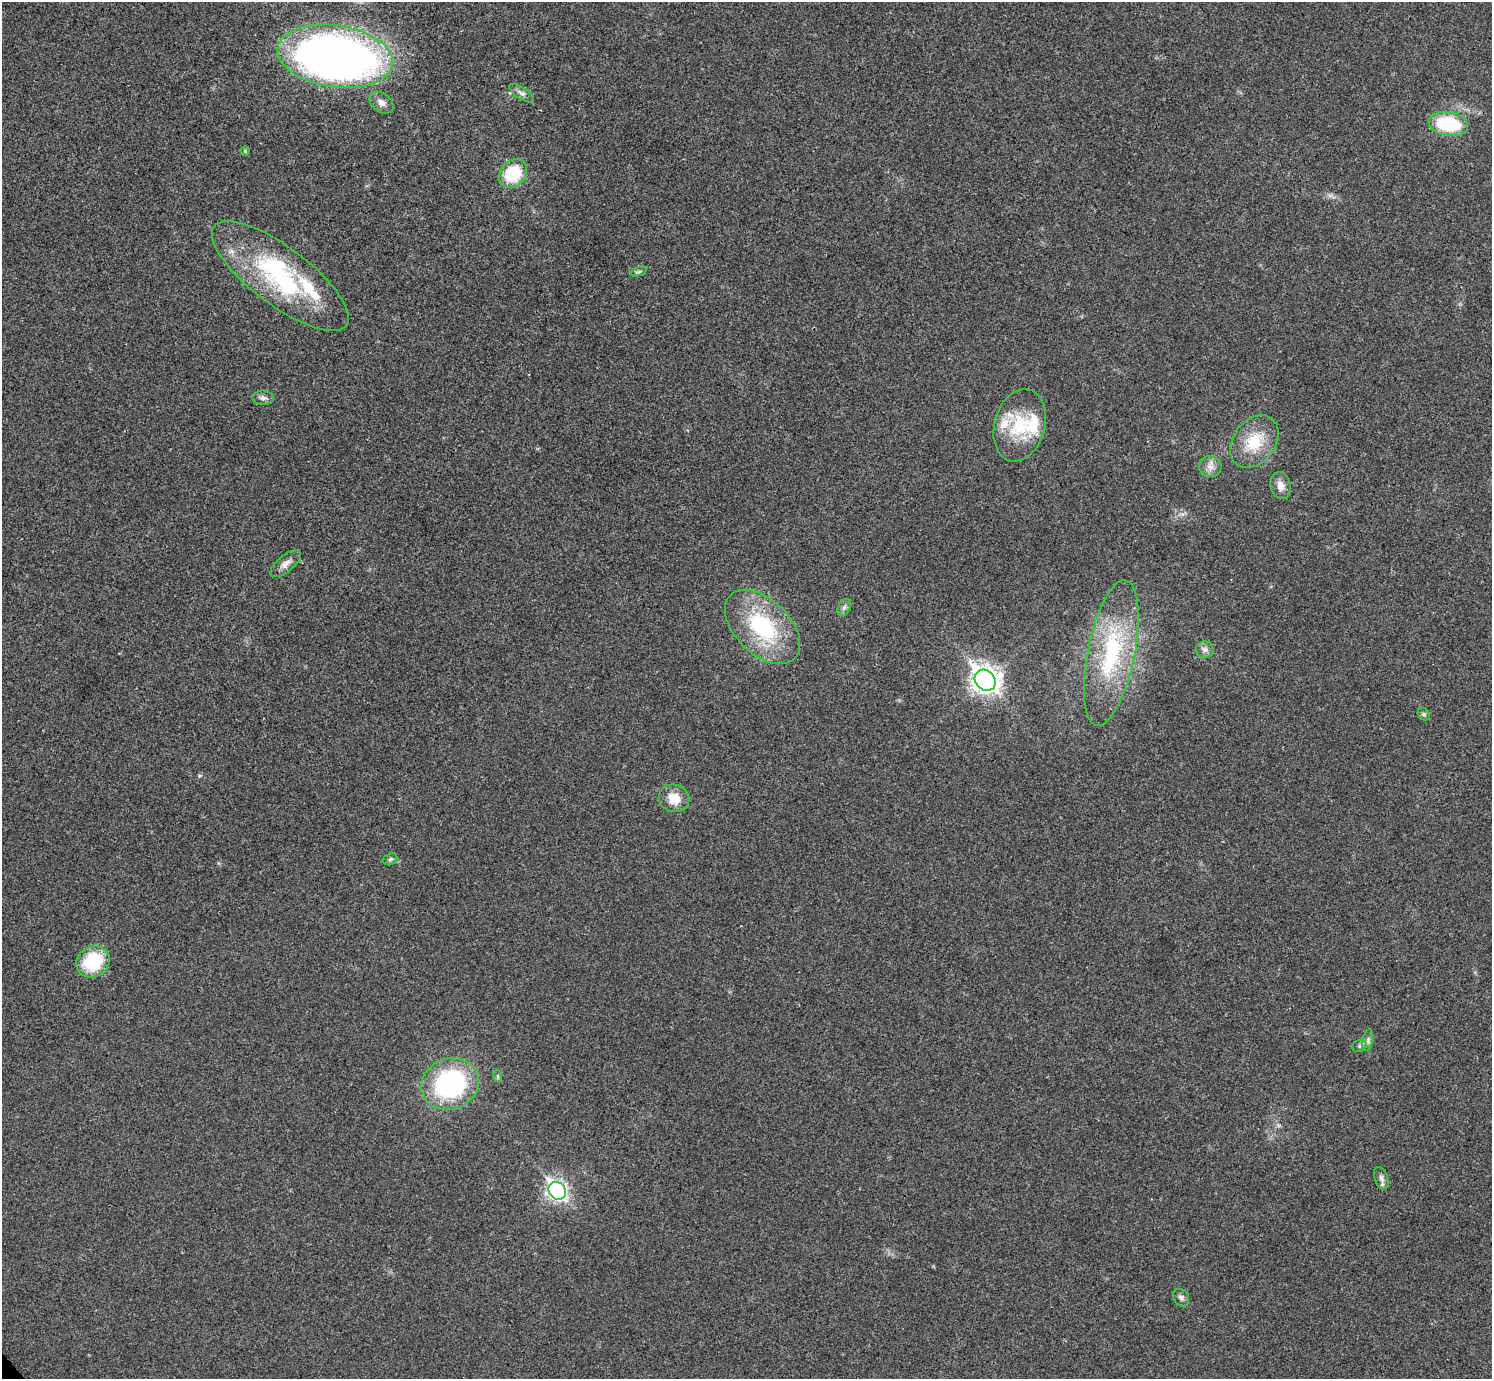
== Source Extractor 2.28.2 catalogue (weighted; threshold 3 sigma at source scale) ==
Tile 10 of 4 x 4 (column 2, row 3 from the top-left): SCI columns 1494-2983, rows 1537-2913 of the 5969 x 5967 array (HDU 1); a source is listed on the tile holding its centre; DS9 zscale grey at full resolution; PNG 1494 x 1381 px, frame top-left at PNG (2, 2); each listed source drawn as its Kron ellipse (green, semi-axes under 4 px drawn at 4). Shown black and unused: <1% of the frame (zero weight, under 3 of 4 exposures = <1% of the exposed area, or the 3 px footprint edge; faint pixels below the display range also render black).
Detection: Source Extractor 2.28.2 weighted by HDU 2 'WHT'; one run over the whole footprint, this tile lists its part. Background 0.021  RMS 0.0043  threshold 0.0195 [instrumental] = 3 sigma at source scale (4.5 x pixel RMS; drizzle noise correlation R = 1.50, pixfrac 1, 0.05/0.05 arcsec/px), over >= 5 px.
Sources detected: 36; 2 inside a brighter object's white glare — neither listed nor drawn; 4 inside a brighter listed object's ellipse — not listed separately; the other 30 listed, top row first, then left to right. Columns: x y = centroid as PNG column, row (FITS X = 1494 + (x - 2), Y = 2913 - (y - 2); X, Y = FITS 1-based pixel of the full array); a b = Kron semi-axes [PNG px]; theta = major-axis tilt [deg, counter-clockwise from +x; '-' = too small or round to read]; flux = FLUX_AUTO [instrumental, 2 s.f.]
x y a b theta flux
335 56 58 31 -8 340
521 93 14 6 -33 1.9
382 103 13 9 -37 2.7
1448 124 20 12 -9 26
245 151 4 4 - 0.6
513 174 16 12 50 20
638 272 8 3 19 0.78
280 276 83 29 -37 59
263 398 10 7 -2 1.7
1020 425 37 25 74 22
1254 442 29 21 53 16
1210 466 11 10 - 3.1
1280 486 13 10 -77 3.5
286 564 19 8 39 3.2
844 608 9 6 63 1.4
762 627 45 27 -44 41
1205 650 9 8 - 1.9
1111 653 74 23 79 49
985 680 11 9 -46 380
1424 714 7 5 -47 0.86
674 798 15 13 -20 7.5
390 859 7 5 21 0.9
93 962 17 15 32 24
1368 1040 11 5 79 1.4
1360 1046 7 5 22 0.97
497 1076 6 4 -71 0.64
450 1084 29 25 22 70
1381 1178 11 6 -69 1.8
557 1191 9 8 - 190
1181 1298 9 7 -56 1.5
Isophote crosses this tile's border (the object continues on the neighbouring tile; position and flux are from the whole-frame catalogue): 1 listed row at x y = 335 56